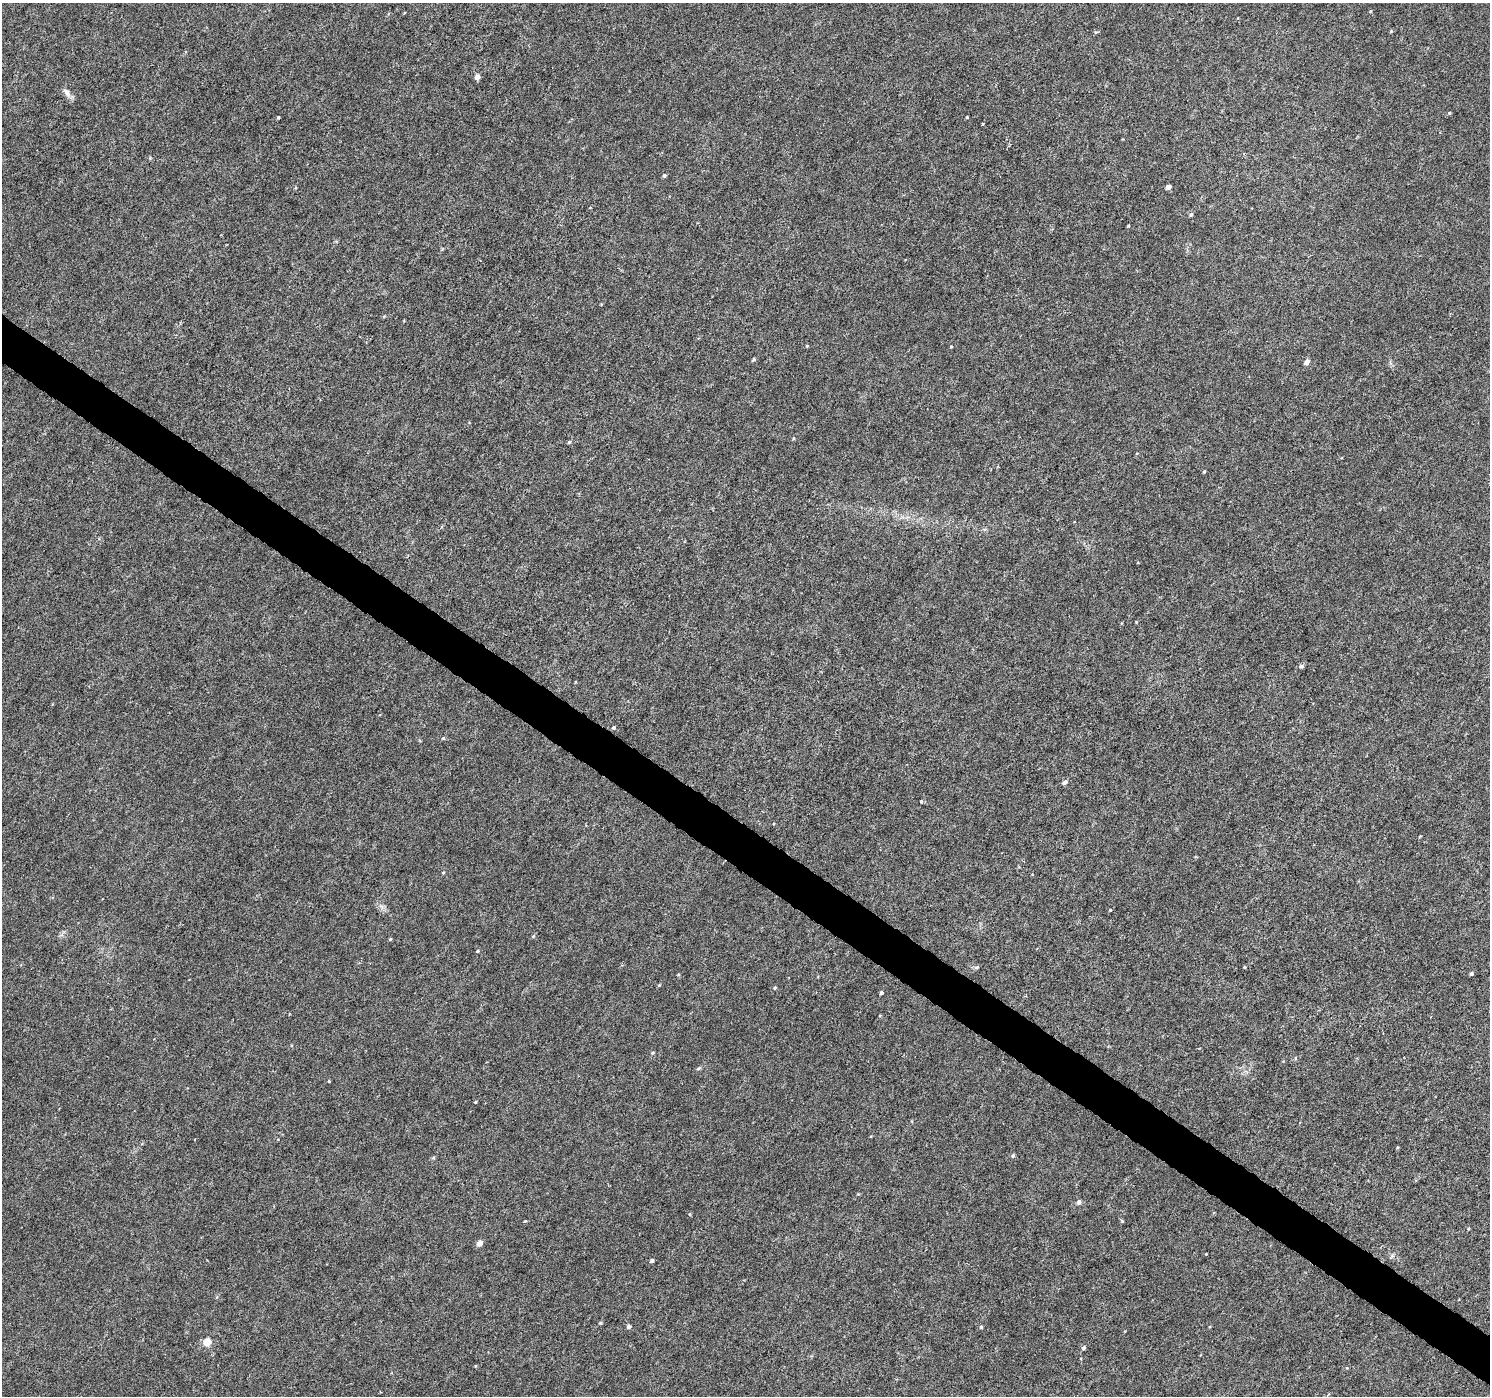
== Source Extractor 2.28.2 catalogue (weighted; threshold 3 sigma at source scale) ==
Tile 6 of 4 x 4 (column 2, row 2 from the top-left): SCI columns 1490-2977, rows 2971-4364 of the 5962 x 6006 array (HDU 1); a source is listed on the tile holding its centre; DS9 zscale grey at full resolution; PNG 1492 x 1398 px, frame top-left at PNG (2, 3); no overlay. Shown black and unused: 3% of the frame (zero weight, under 4 of 8 exposures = <1% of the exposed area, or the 3 px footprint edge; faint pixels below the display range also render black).
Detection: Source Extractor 2.28.2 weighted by HDU 2 'WHT'; one run over the whole footprint, this tile lists its part. Background 5.21e-04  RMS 0.001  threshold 0.00409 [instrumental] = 3 sigma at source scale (4.09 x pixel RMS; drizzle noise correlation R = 1.36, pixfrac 0.8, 0.0396/0.0396 arcsec/px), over >= 5 px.
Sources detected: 50; all 50 listed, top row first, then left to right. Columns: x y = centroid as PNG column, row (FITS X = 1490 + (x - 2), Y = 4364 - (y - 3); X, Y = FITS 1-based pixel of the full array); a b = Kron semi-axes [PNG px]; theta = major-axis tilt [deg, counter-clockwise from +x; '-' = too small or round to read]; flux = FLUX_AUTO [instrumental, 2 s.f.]
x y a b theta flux
477 77 5 4 - 0.62
67 92 14 7 -56 0.48
1449 113 4 4 - 0.096
278 117 4 3 - 0.11
967 118 4 3 - 0.078
664 175 4 4 - 0.16
1168 187 4 4 - 0.63
1191 215 5 4 - 0.15
807 346 4 4 - 0.084
951 347 4 3 - 0.069
754 359 5 4 - 0.15
1307 362 5 4 - 0.53
793 438 5 3 - 0.084
569 442 5 4 - 0.15
1137 453 5 3 - 0.075
1204 471 4 3 - 0.11
1136 622 5 3 - 0.067
1301 666 5 5 - 0.2
614 727 4 4 - 0.13
443 738 5 4 - 0.095
1065 782 6 5 - 0.31
921 801 4 4 - 0.087
443 873 4 4 - 0.084
1110 910 3 3 - 0.074
533 936 4 4 - 0.092
390 939 4 3 - 0.1
477 951 4 4 - 0.1
976 967 7 4 21 0.15
1244 967 3 3 - 0.071
1471 974 4 4 - 0.16
659 985 4 4 - 0.092
775 988 5 4 - 0.11
881 993 3 3 - 0.18
653 1053 5 4 - 0.11
1295 1058 5 3 - 0.11
698 1068 6 4 38 0.17
329 1081 4 3 - 0.073
475 1102 4 3 - 0.086
1013 1155 5 4 - 0.13
433 1158 6 3 19 0.11
1079 1202 5 5 - 0.33
525 1221 4 3 - 0.082
1122 1221 5 3 - 0.087
479 1243 4 4 - 0.81
652 1261 4 3 - 0.23
600 1323 4 4 - 0.11
629 1326 5 5 - 0.2
981 1327 4 4 - 0.13
207 1342 5 4 - 2.4
1084 1348 5 4 - 0.21